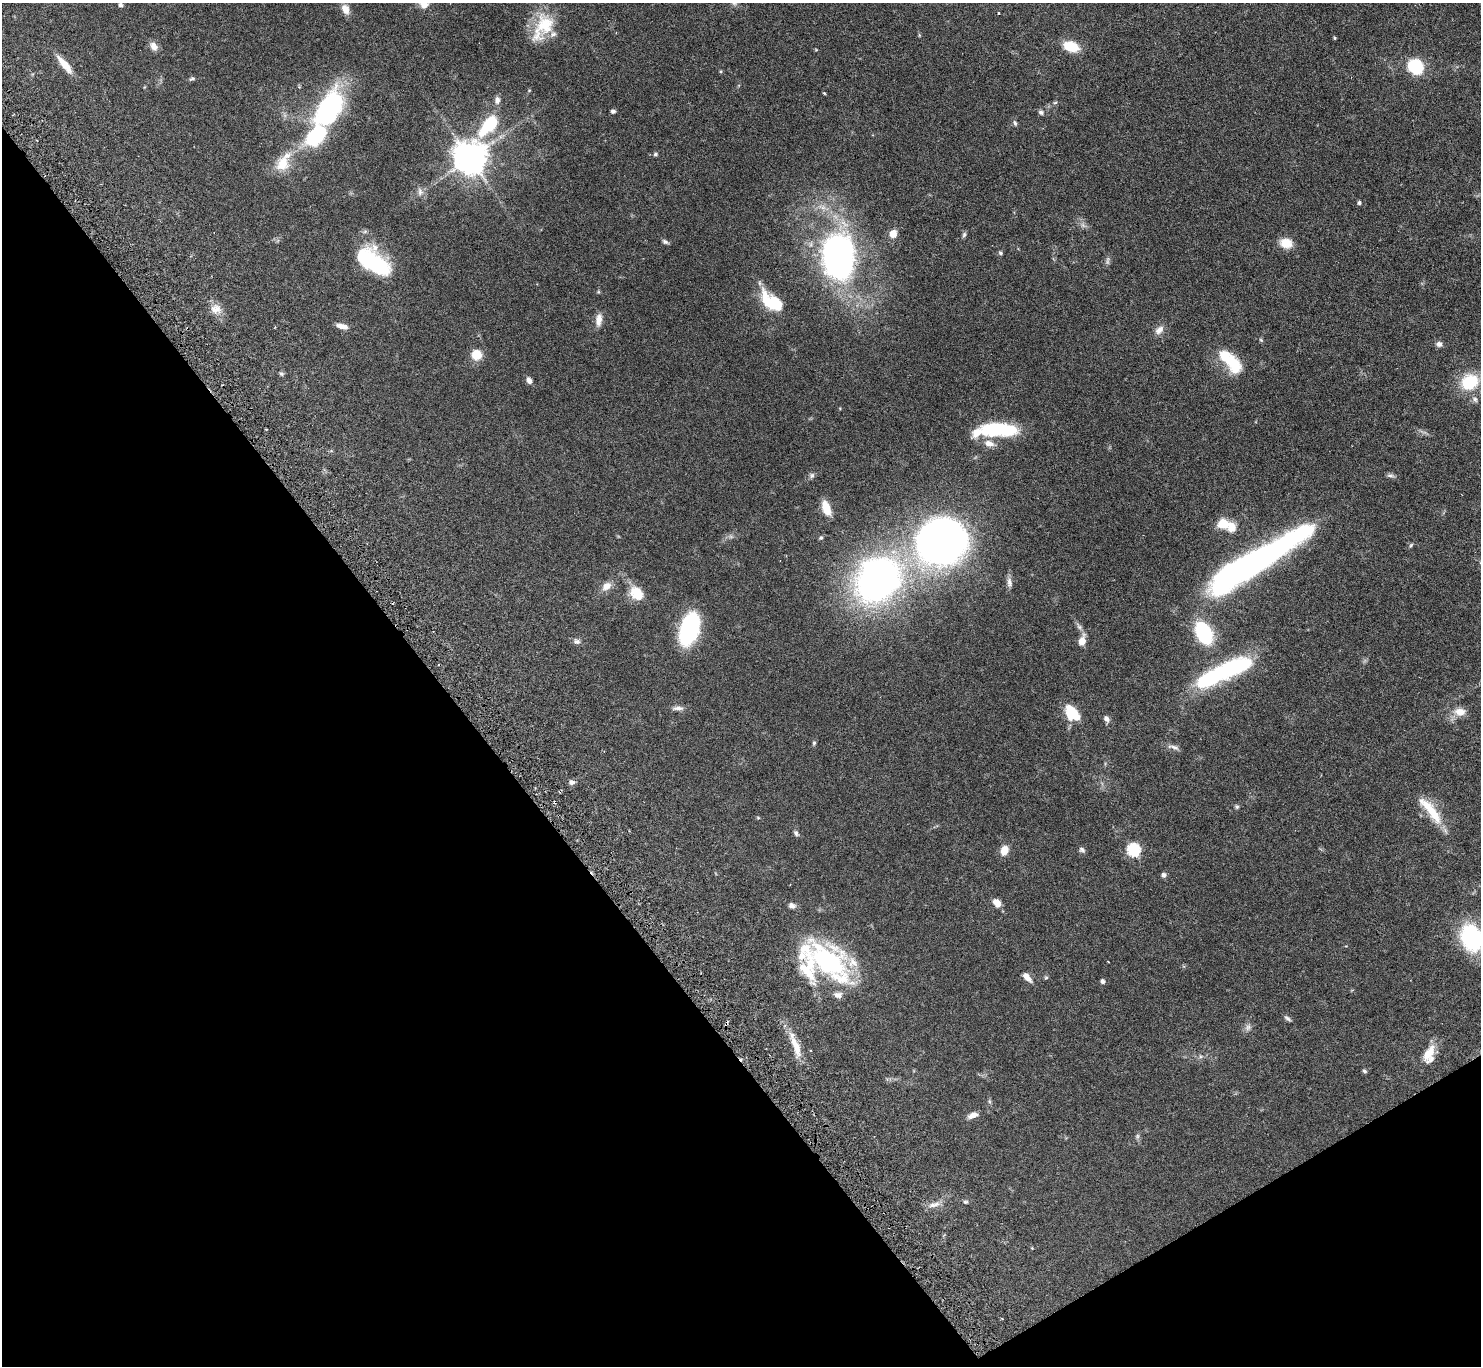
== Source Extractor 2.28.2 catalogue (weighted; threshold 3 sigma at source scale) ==
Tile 14 of 4 x 4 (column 2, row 4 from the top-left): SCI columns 1530-3008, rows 332-1695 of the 6044 x 5994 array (HDU 1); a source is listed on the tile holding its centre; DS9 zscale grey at full resolution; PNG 1483 x 1368 px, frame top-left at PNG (2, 3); no overlay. Shown black and unused: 34% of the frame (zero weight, under 3 of 6 exposures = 4% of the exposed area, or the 3 px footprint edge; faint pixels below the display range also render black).
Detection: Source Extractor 2.28.2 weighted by HDU 2 'WHT'; one run over the whole footprint, this tile lists its part. Background 0.0972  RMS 0.0035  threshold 0.0143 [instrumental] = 3 sigma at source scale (4.09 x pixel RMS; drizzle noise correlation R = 1.36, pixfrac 0.8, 0.05/0.05 arcsec/px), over >= 5 px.
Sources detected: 119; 2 too faint to see at this stretch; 3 inside a brighter object's white glare — not listed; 10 inside a brighter listed object's ellipse — not listed separately; the other 104 listed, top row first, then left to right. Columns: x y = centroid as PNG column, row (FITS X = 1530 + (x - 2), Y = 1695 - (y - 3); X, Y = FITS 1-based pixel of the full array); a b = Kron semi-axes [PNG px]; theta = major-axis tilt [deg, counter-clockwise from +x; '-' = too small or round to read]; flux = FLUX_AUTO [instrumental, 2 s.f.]
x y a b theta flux
120 5 5 5 - 0.74
424 5 10 8 16 2.3
345 9 12 8 -67 2.8
999 13 4 2 - 0.22
543 27 41 21 61 13
1334 38 4 3 - 0.34
154 46 11 8 -62 2.1
1071 46 13 8 -18 11
816 50 5 3 - 0.27
64 64 25 7 -50 4.8
1415 67 12 11 - 19
721 71 4 4 - 0.34
192 79 7 5 26 0.64
529 90 5 4 - 0.31
824 93 4 2 - 0.34
497 100 9 7 89 1.5
1055 103 6 4 2 0.43
329 109 43 24 60 50
613 111 5 4 - 0.68
1041 112 7 6 - 0.9
1015 123 8 5 -74 0.67
489 125 23 11 49 17
655 154 6 5 - 0.56
470 158 10 10 - 650
283 162 30 16 61 7.5
420 192 12 7 -88 1.4
1359 203 5 5 - 0.53
1083 225 9 6 -30 1.1
365 231 7 4 19 0.55
893 234 9 7 64 3.1
964 235 8 5 64 0.64
665 242 8 5 -25 0.8
1286 243 16 12 -13 4.1
1000 253 6 5 - 0.54
839 257 47 33 -89 95
373 263 31 15 -27 28
598 292 5 4 - 0.35
768 302 28 10 -62 9.2
216 309 15 11 5 3.1
599 320 16 8 82 2.5
342 326 14 6 -14 2.2
1159 330 14 9 44 2.1
1261 340 7 4 -45 0.42
1439 344 8 7 - 1.2
476 355 10 10 - 5.2
1227 359 29 14 -42 11
281 374 7 5 -3 0.55
529 380 7 5 -62 1.6
1470 382 16 13 27 16
1475 399 9 7 -38 0.99
997 429 35 19 8 18
812 475 8 7 - 0.84
1390 475 10 5 -5 0.85
826 508 17 8 -71 5.3
1223 523 10 9 - 5.6
1232 527 12 10 -81 3.8
821 538 6 5 - 0.52
941 541 51 48 24 140
1411 545 7 4 59 0.47
1257 561 104 18 32 150
878 580 37 30 45 160
1009 582 14 6 -84 1.5
606 586 13 9 40 2.7
636 593 18 14 -48 5.9
1079 627 13 6 -55 1.3
689 629 21 12 72 58
1203 633 14 9 -64 34
576 641 10 8 -15 1.1
1082 641 11 7 74 3.6
1212 678 59 17 24 30
678 708 16 6 0 1.5
1460 712 15 10 -3 3.5
1072 713 21 13 -47 9
1106 719 8 6 -58 1.3
814 743 6 4 89 0.51
1174 747 17 5 -12 1.3
572 782 7 6 - 1.2
1237 807 6 5 - 0.53
1431 811 42 11 -51 10
758 818 5 4 - 0.31
796 833 8 6 -55 0.76
1004 850 10 8 69 3.6
1082 850 8 6 -38 0.8
1133 850 6 6 - 41
1163 875 5 5 - 1.1
997 903 10 7 -44 2.6
792 906 9 7 -15 1.4
1472 938 31 24 -67 27
828 961 58 31 -39 51
1027 977 14 6 -48 2.1
1046 978 6 4 1 0.4
1103 981 5 5 - 0.9
1287 1018 10 5 -35 0.78
1248 1027 10 8 64 1.3
796 1046 35 9 -69 6.2
1429 1053 23 10 62 5.5
1200 1056 7 5 19 0.78
1364 1071 6 5 - 0.55
973 1115 13 6 21 2.1
1137 1136 8 5 83 0.68
965 1202 6 5 - 0.53
934 1205 18 7 17 2.2
1032 1248 3 3 - 0.24
1002 1319 3 2 - 0.26
Isophote crosses this tile's border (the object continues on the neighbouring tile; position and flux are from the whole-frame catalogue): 2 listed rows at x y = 424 5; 1472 938